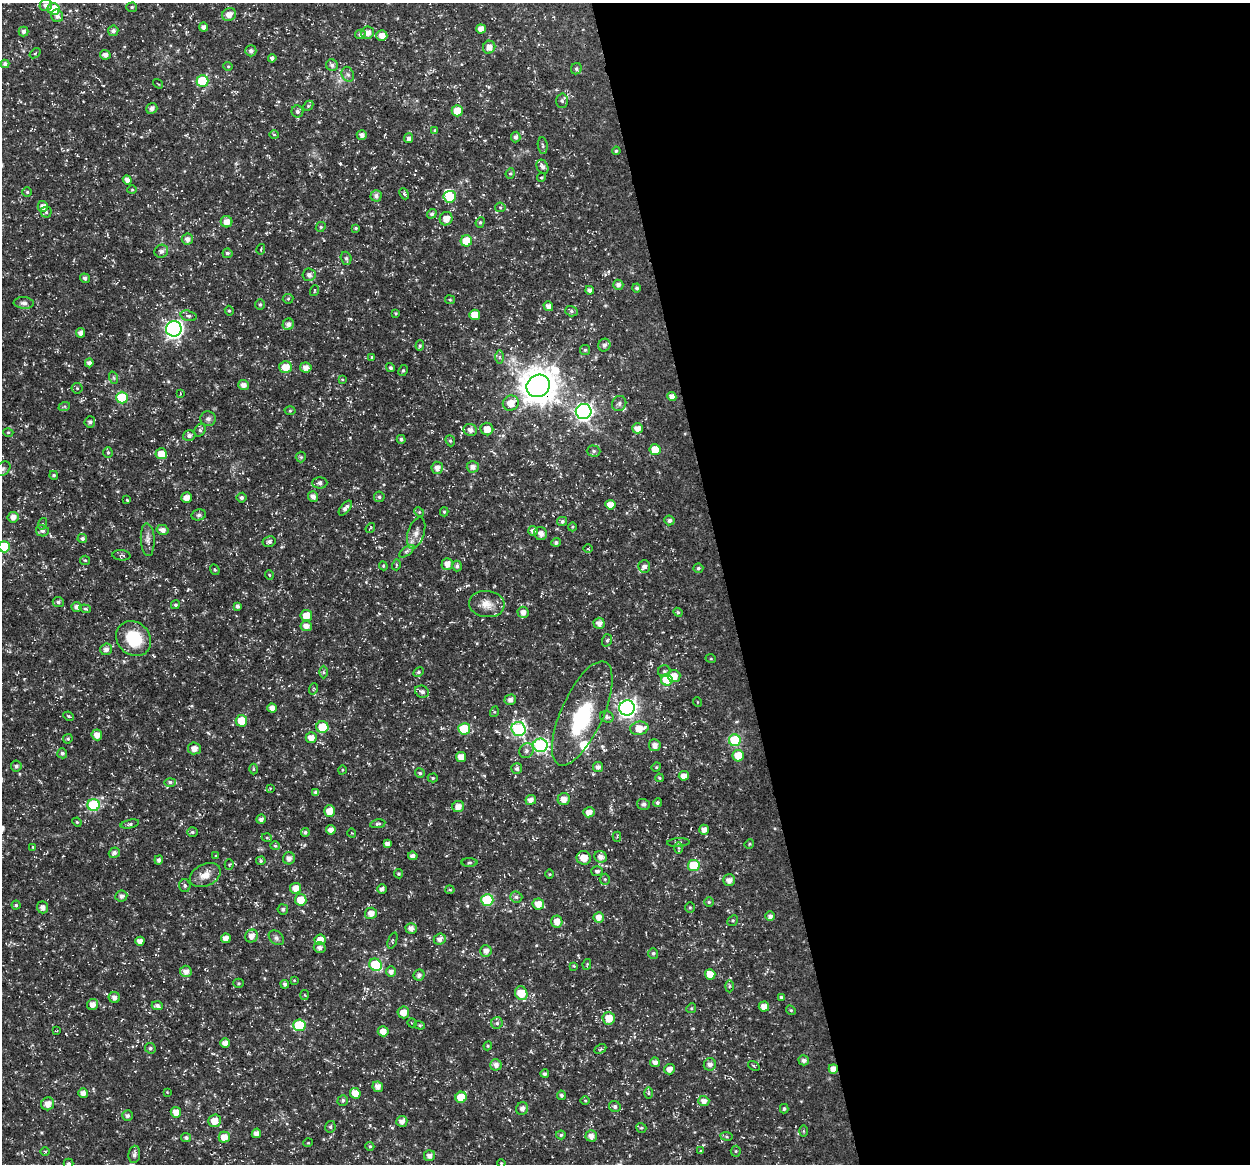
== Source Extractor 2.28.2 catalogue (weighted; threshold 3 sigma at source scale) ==
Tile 8 of 4 x 4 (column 4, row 2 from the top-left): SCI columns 3795-5042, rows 2372-3533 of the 5044 x 4838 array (HDU 1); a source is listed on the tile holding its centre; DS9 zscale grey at full resolution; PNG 1252 x 1166 px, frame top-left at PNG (2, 3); each listed source drawn as its Kron ellipse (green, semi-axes under 4 px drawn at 4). Shown black and unused: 42% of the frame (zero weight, under 3 of 5 exposures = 3% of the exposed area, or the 3 px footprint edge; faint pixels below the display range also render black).
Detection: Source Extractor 2.28.2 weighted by HDU 2 'WHT'; one run over the whole footprint, this tile lists its part. Background 0.0242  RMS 0.0022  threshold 0.00992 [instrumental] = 3 sigma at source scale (4.5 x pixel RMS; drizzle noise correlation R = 1.50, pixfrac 1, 0.0396/0.0396 arcsec/px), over >= 5 px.
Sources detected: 373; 2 inside a brighter object's white glare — neither listed nor drawn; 4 inside a brighter listed object's ellipse — not listed separately; the other 367 listed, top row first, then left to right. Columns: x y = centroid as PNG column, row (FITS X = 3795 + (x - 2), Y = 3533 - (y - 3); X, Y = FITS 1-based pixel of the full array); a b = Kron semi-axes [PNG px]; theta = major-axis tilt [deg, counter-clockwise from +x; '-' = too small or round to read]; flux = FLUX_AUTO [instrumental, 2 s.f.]
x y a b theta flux
46 5 6 5 - 0.89
132 7 5 4 - 0.29
54 9 6 6 - 7.3
229 15 7 6 - 1.5
57 16 6 6 - 0.88
204 27 4 4 - 0.93
481 29 5 4 - 1.6
23 31 5 5 - 0.63
113 31 5 5 - 0.76
368 33 6 6 - 1.4
360 34 5 4 - 0.6
382 36 5 5 - 1.7
489 47 6 6 - 1.5
251 51 5 5 - 0.8
35 53 6 3 37 0.23
105 55 5 4 - 1.1
272 58 4 4 - 0.59
5 64 4 4 - 0.82
332 65 6 5 - 0.66
228 66 4 4 - 0.23
576 69 6 5 - 0.46
348 74 8 6 -67 0.67
202 81 6 5 - 12
158 84 5 3 - 0.2
562 101 7 5 -88 0.53
308 106 6 4 46 0.32
152 108 6 5 - 0.84
457 111 5 5 - 4.3
297 112 6 6 - 0.63
435 130 4 4 - 0.4
274 134 5 3 - 0.22
362 135 5 4 - 0.99
516 137 5 4 - 0.74
409 138 5 4 - 0.72
543 146 8 5 -83 0.43
616 151 4 4 - 0.33
542 167 7 5 -63 0.72
510 173 5 4 - 0.31
541 177 4 4 - 0.26
127 180 5 4 - 1.1
132 190 4 4 - 0.24
27 192 5 5 - 0.31
404 194 6 4 -67 0.39
376 196 5 5 - 0.78
450 197 6 6 - 5.2
43 206 5 5 - 1.3
500 207 5 4 - 0.28
46 212 5 5 - 0.36
432 214 5 4 - 0.51
446 219 7 6 - 2.1
226 222 6 5 - 1.6
480 222 5 4 - 0.34
321 227 5 4 - 0.33
356 228 4 3 - 0.3
187 239 5 5 - 1
466 241 5 5 - 5.8
261 249 5 3 - 0.33
161 251 7 6 - 0.83
227 253 5 4 - 0.55
346 258 6 5 - 0.5
309 275 6 6 - 0.98
85 278 5 4 - 0.62
618 285 5 5 - 0.83
637 288 4 4 - 0.48
590 290 4 4 - 0.88
314 291 5 3 - 0.23
288 299 5 5 - 0.28
450 300 5 4 - 0.25
24 303 10 6 -4 0.75
260 305 5 4 - 0.4
548 306 5 4 - 1.1
229 311 5 4 - 0.3
571 311 6 5 - 0.49
396 313 3 3 - 0.25
475 315 5 5 - 3.1
189 316 8 5 -15 0.54
288 324 6 5 - 0.95
174 329 8 7 - 77
81 333 4 4 - 1.2
604 345 6 6 - 0.75
420 346 5 4 - 0.3
585 350 5 5 - 0.36
372 357 3 3 - 0.21
500 357 6 4 90 0.43
89 363 4 4 - 0.89
286 367 6 6 - 3
306 367 6 5 - 1.4
390 368 4 4 - 0.48
403 370 6 4 62 0.33
114 378 6 4 -71 0.38
342 379 4 4 - 0.26
243 385 5 5 - 1.3
538 386 12 11 - 490
77 388 5 5 - 0.33
180 393 4 3 - 0.21
672 397 4 4 - 1.5
122 398 6 6 - 12
511 403 8 7 - 2.6
619 403 8 7 - 0.65
64 407 6 3 19 0.26
290 411 5 3 - 0.26
584 412 8 7 - 63
208 419 8 7 - 0.77
90 422 5 5 - 0.6
637 428 5 5 - 1.5
487 429 6 6 - 2.1
200 430 7 5 59 0.47
470 430 7 6 - 1.2
8 432 5 3 - 0.21
189 435 6 5 - 0.64
401 439 4 4 - 0.41
450 441 6 4 -67 0.37
655 450 5 5 - 4.3
594 451 7 5 -1 0.48
108 452 5 4 - 0.37
161 454 6 5 - 2.4
301 457 5 5 - 0.29
473 467 6 5 - 1.1
437 468 6 6 - 1.2
3 469 9 6 40 0.67
54 475 4 4 - 0.42
320 483 7 5 1 0.76
313 496 5 5 - 0.98
187 497 5 5 - 1.2
379 497 5 5 - 0.41
242 498 5 5 - 0.51
127 500 4 3 - 0.21
610 505 5 5 - 2.1
345 508 9 4 51 0.86
419 512 5 4 - 0.3
444 512 4 4 - 0.32
199 515 7 5 14 0.55
13 517 5 5 - 1.4
669 520 5 5 - 0.66
562 521 5 4 - 0.61
42 524 6 3 72 0.24
572 527 4 3 - 0.21
370 528 5 3 - 0.22
163 530 6 5 - 1.2
42 531 6 5 - 0.65
533 531 5 4 - 1.1
416 533 16 8 72 1.6
541 534 7 6 - 1.3
82 538 5 4 - 0.53
148 540 16 7 -87 1.2
269 542 6 5 - 0.64
556 542 5 4 - 0.55
4 547 6 5 - 9.4
588 549 4 3 - 0.18
407 551 9 4 36 0.53
121 555 9 5 -4 0.52
85 560 5 4 - 0.29
447 564 6 5 - 1.6
396 565 5 3 - 0.24
383 566 4 4 - 0.26
457 566 5 5 - 0.6
644 566 6 6 - 0.82
698 568 5 4 - 0.4
215 570 5 4 - 0.31
269 575 5 4 - 0.23
58 602 5 5 - 0.58
487 604 18 13 -6 2.5
175 605 5 4 - 0.39
238 606 4 3 - 0.58
77 607 5 5 - 1
85 609 6 4 -20 0.33
523 612 5 5 - 1.3
678 612 4 4 - 0.24
306 615 5 5 - 2.7
599 623 5 5 - 1.2
306 626 5 5 - 1.3
134 639 19 16 -45 8.5
607 640 6 5 - 0.41
106 649 6 6 - 0.95
711 659 5 3 - 0.2
664 671 6 6 - 0.52
324 672 6 4 -90 0.34
418 672 6 4 28 0.4
674 676 6 6 - 2.3
667 680 6 5 - 7.8
313 689 6 3 70 0.24
422 692 7 5 -24 0.68
510 700 6 5 - 0.85
697 702 5 3 - 0.17
272 708 4 4 - 1.3
627 708 8 7 - 86
494 712 5 3 - 0.23
582 713 56 21 66 15
69 716 5 3 - 0.29
607 717 7 5 -18 0.6
241 721 6 5 - 4.1
322 727 6 6 - 5.8
639 728 9 6 9 3.3
464 729 6 5 - 9.6
519 729 7 7 - 34
97 735 5 5 - 1.5
311 738 5 5 - 1.6
68 739 5 4 - 0.35
735 740 6 6 - 15
540 745 7 7 - 38
655 745 6 5 - 1.3
194 748 6 6 - 1.6
526 751 8 7 - 0.81
62 753 5 5 - 0.49
738 756 6 5 - 4.3
461 757 5 5 - 2.1
16 766 5 5 - 0.6
598 767 5 5 - 0.83
656 767 5 4 - 0.25
253 769 5 3 - 0.26
517 769 5 5 - 0.6
342 770 5 3 - 0.19
420 773 5 4 - 0.41
684 776 5 4 - 1.5
433 778 5 4 - 0.32
659 778 4 3 - 0.27
170 782 6 4 1 0.45
270 788 4 3 - 0.18
316 792 4 4 - 0.88
564 799 6 5 - 1.7
531 800 5 5 - 1.3
657 803 4 4 - 0.4
643 804 6 5 - 0.53
94 805 6 6 - 19
458 807 6 5 - 1.6
329 811 6 5 - 2.4
589 812 6 5 - 1.7
261 819 5 4 - 0.82
77 822 5 4 - 0.24
130 824 9 4 12 0.52
378 824 8 4 10 0.43
331 830 5 4 - 1.6
704 830 5 4 - 1.3
192 832 5 4 - 0.4
305 832 4 4 - 0.43
352 833 4 3 - 0.2
617 837 5 3 - 0.22
267 838 5 3 - 0.22
678 842 11 3 4 0.36
387 844 4 4 - 0.89
749 844 5 4 - 0.24
275 846 5 4 - 0.3
33 847 4 3 - 0.19
679 848 5 4 - 0.27
114 853 5 5 - 0.75
216 856 4 3 - 0.21
413 856 5 4 - 0.79
600 857 6 5 - 1.2
289 858 6 6 - 1.1
584 858 7 7 - 2.2
159 860 4 4 - 0.66
261 861 5 4 - 0.31
469 862 8 4 1 0.4
229 864 5 4 - 0.3
694 866 6 5 - 8.6
597 871 6 5 - 0.59
399 874 5 4 - 0.3
550 874 5 3 - 0.22
205 875 16 10 26 2.4
605 879 5 5 - 0.34
729 880 6 6 - 1.3
185 886 6 5 - 0.5
296 888 5 5 - 2.1
382 889 5 5 - 0.68
450 890 4 4 - 0.28
121 896 6 5 - 0.82
516 897 6 5 - 0.51
301 900 6 5 - 3.6
487 900 6 6 - 15
709 902 5 4 - 0.32
538 904 6 5 - 2.2
16 905 4 4 - 0.33
42 907 6 5 - 1
690 907 5 4 - 0.31
283 909 5 5 - 0.52
371 913 6 5 - 1.6
770 916 5 5 - 0.87
599 917 5 5 - 1.6
557 921 6 5 - 2
733 921 6 5 - 0.35
411 928 6 5 - 1.2
251 936 7 6 - 1.6
226 938 5 4 - 1.3
276 938 9 6 -41 0.65
440 939 6 5 - 1.1
320 940 5 5 - 2.4
392 940 8 2 69 0.25
140 941 4 4 - 1.2
320 948 6 5 - 0.82
486 951 6 5 - 1.2
653 953 5 5 - 0.42
587 964 5 4 - 0.22
376 965 6 6 - 15
574 966 4 4 - 0.21
186 971 6 5 - 1.3
391 972 5 5 - 1
710 974 5 5 - 3.1
419 975 5 5 - 0.8
294 980 4 3 - 0.19
239 983 5 4 - 0.28
285 984 4 4 - 0.52
729 986 6 4 88 0.32
521 993 7 6 - 5.1
304 995 5 3 - 0.25
781 997 4 4 - 0.31
114 998 6 5 - 1
93 1004 5 5 - 1.4
157 1006 5 4 - 0.7
764 1006 5 5 - 1.7
691 1008 5 4 - 0.32
791 1010 5 4 - 0.27
403 1012 6 6 - 1.9
609 1018 6 6 - 3.1
412 1023 5 3 - 0.24
497 1023 6 5 - 0.52
299 1025 6 6 - 11
420 1025 5 4 - 0.29
57 1030 4 2 - 0.17
383 1031 5 5 - 1.7
225 1043 5 4 - 1.3
488 1046 4 4 - 0.24
150 1048 5 5 - 0.46
600 1049 6 4 26 0.32
804 1060 5 5 - 0.79
655 1062 5 4 - 1
710 1064 6 6 - 0.95
496 1065 6 5 - 1.2
754 1066 6 3 -36 0.27
669 1069 5 5 - 1.3
833 1069 5 4 - 1.6
545 1074 4 4 - 0.54
378 1087 5 5 - 1.3
167 1092 4 4 - 0.15
83 1093 5 4 - 1.2
355 1093 5 5 - 3.2
648 1093 6 4 -89 0.33
561 1095 4 4 - 0.48
461 1097 5 5 - 5
343 1100 5 5 - 0.4
585 1100 5 3 - 0.2
704 1101 5 5 - 1.2
48 1104 7 6 - 1.7
615 1107 6 5 - 0.66
522 1108 6 6 - 0.99
784 1109 5 4 - 0.37
176 1112 5 5 - 1.9
128 1116 5 5 - 0.54
214 1121 6 6 - 2.5
402 1121 5 5 - 1.1
330 1127 6 5 - 0.43
641 1128 5 5 - 0.34
803 1131 5 4 - 0.25
256 1133 5 4 - 1.2
561 1135 5 4 - 0.35
591 1136 5 5 - 1.4
726 1136 6 4 -8 0.33
224 1137 5 5 - 2.4
186 1138 5 4 - 0.55
308 1143 5 3 - 0.18
370 1146 4 4 - 0.31
700 1151 4 3 - 0.22
736 1151 5 5 - 0.33
45 1152 5 3 - 0.23
134 1154 8 6 81 0.82
429 1156 5 5 - 1.1
501 1163 4 3 - 0.2
68 1164 5 5 - 0.44
Overlapping masked pixels (flux is a lower limit): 2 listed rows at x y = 538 386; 833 1069
Isophote crosses this tile's border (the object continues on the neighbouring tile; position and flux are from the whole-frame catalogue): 3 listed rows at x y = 3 469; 4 547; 68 1164